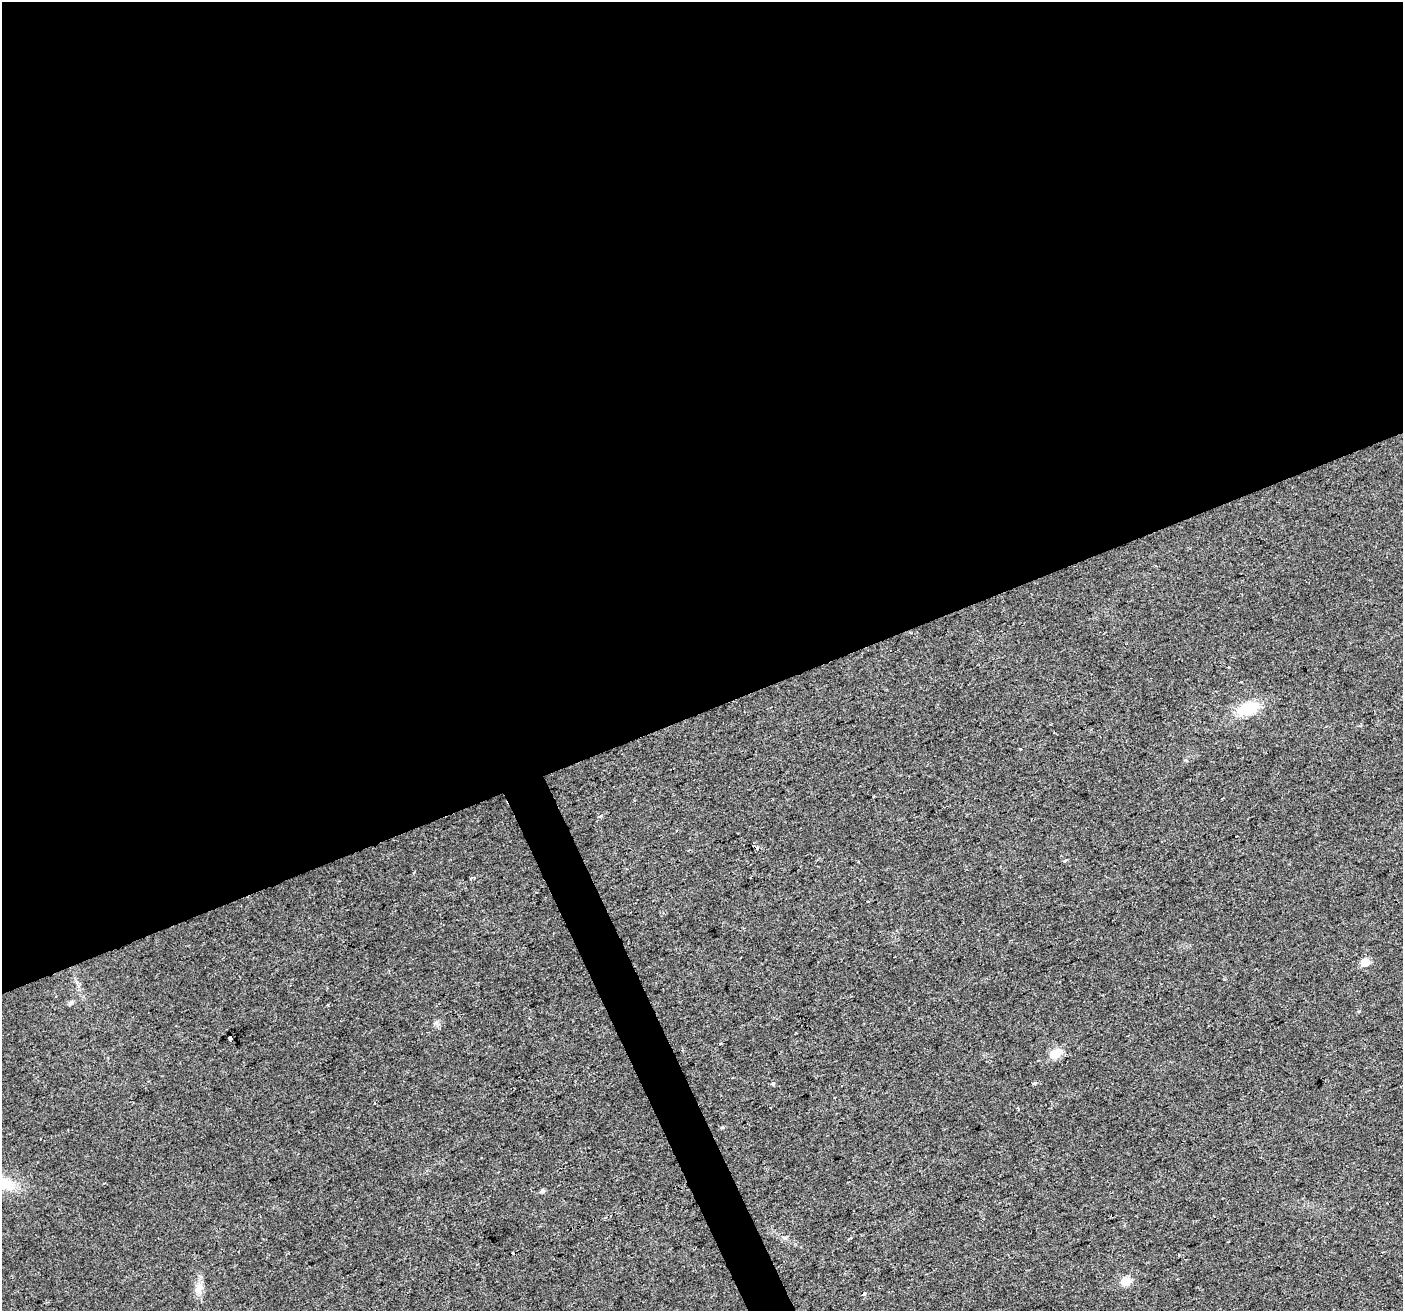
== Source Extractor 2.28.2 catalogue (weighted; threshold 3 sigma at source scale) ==
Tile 2 of 4 x 4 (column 2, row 1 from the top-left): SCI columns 1404-2804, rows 4069-5377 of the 5607 x 5461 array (HDU 1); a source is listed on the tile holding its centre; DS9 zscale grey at full resolution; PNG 1405 x 1313 px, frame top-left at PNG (2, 2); no overlay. Shown black and unused: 56% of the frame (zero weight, under 2 of 3 exposures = <1% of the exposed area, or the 3 px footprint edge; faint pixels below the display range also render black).
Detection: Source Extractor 2.28.2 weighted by HDU 2 'WHT'; one run over the whole footprint, this tile lists its part. Background 0.0293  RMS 0.0063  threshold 0.0285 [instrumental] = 3 sigma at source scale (4.5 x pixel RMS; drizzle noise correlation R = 1.50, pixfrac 1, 0.0396/0.0396 arcsec/px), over >= 5 px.
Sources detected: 16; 3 cosmic-ray / hot-pixel residue — not listed; the other 13 listed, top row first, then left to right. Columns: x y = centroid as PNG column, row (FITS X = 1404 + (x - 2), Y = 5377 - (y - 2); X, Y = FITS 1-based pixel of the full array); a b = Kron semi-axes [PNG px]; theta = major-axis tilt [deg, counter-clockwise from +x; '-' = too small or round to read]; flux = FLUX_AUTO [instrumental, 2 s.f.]
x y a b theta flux
1228 667 3 2 - 0.65
1242 682 3 2 - 0.52
1247 708 23 13 23 21
1365 962 6 5 - 13
70 1003 6 5 - 1.7
230 1038 4 3 - 32
1056 1053 14 10 30 8.6
773 1083 5 4 - 0.84
1034 1083 4 3 - 2.5
542 1191 7 5 21 1.2
1126 1281 12 9 10 6.7
199 1288 18 10 84 5.9
864 1294 4 4 - 1.2
Overlapping masked pixels (flux is a lower limit): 1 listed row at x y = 230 1038
Unlisted compact peaks at least as high as the median listed source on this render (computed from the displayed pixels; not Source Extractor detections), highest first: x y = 436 1023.